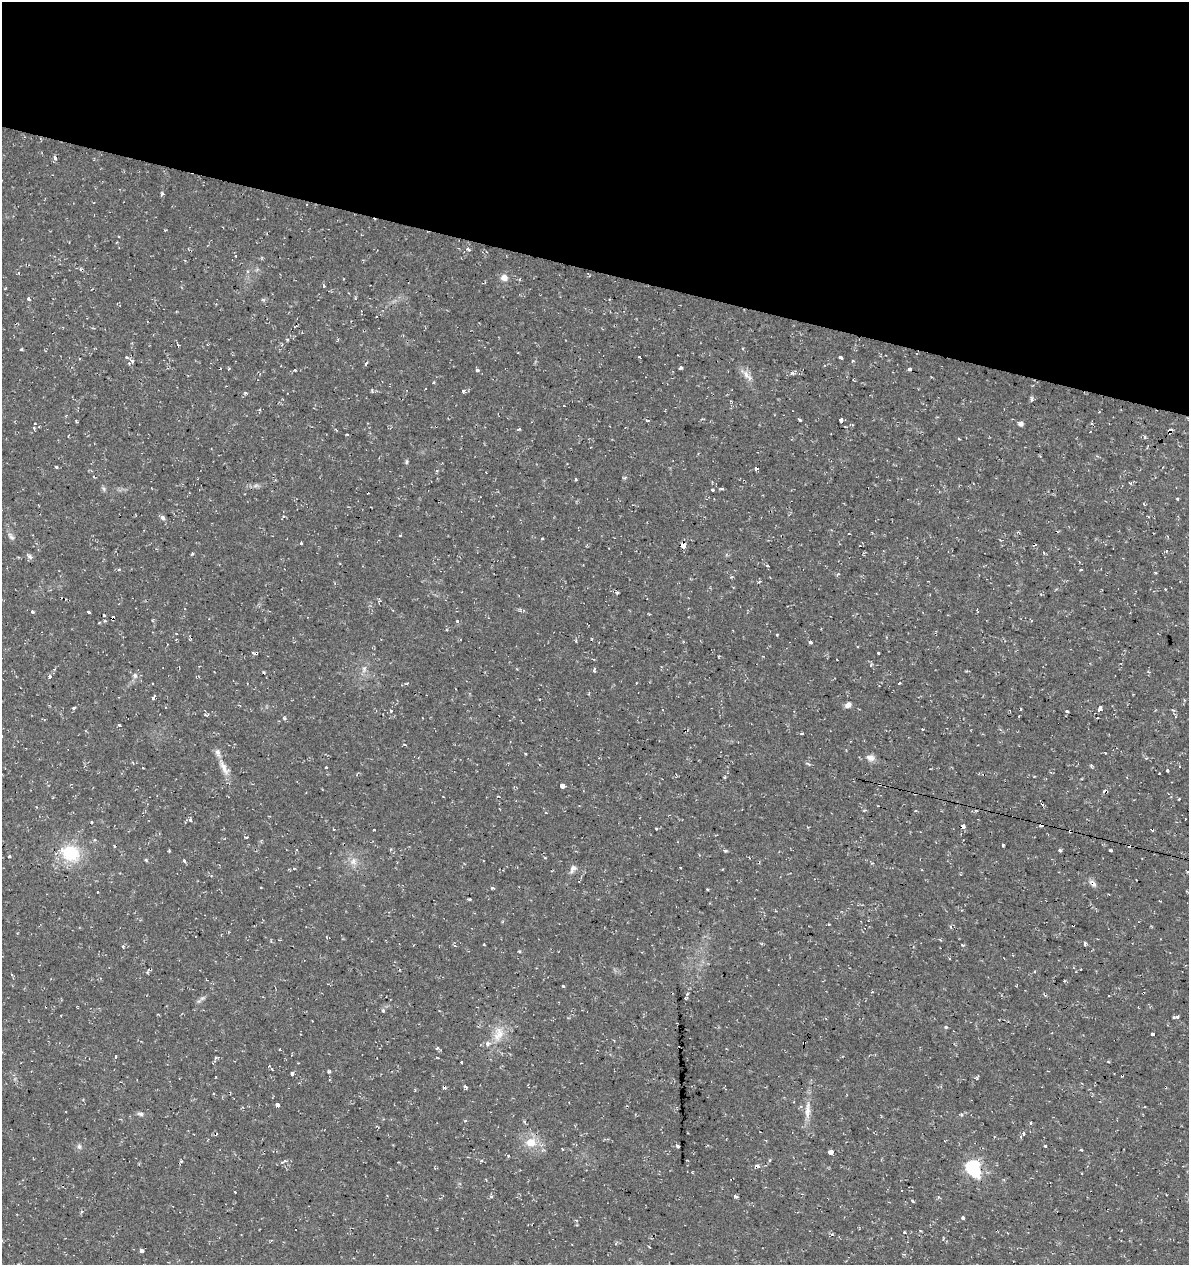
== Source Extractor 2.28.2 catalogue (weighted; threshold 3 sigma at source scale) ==
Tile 2 of 4 x 4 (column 2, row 1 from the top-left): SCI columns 1468-2654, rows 3790-5052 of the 5249 x 5063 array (HDU 1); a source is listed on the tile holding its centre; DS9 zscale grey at full resolution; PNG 1191 x 1267 px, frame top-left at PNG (2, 2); no overlay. Shown black and unused: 21% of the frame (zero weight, under 2 of 3 exposures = <1% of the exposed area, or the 3 px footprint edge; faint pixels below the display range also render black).
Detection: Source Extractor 2.28.2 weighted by HDU 2 'WHT'; one run over the whole footprint, this tile lists its part. Background 0.0333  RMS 0.0042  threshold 0.0187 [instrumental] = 3 sigma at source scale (4.5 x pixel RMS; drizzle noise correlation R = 1.50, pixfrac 1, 0.0396/0.0396 arcsec/px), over >= 5 px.
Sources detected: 218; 1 inside a brighter object's white glare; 31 cosmic-ray / hot-pixel residue — not listed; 3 inside a brighter listed object's ellipse — not listed separately; the other 183 listed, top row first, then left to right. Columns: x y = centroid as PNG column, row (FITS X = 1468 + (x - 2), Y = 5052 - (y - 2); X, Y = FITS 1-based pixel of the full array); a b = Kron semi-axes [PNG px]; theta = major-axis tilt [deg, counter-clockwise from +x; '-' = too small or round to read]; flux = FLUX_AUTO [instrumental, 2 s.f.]
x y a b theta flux
55 158 4 3 - 1.9
162 194 5 4 - 0.67
468 249 8 5 -39 1
504 278 7 6 - 3
520 279 5 3 - 0.33
323 286 5 3 - 0.47
28 299 3 3 - 1.3
263 300 6 4 -1 0.6
287 339 4 3 - 0.52
127 357 5 4 - 0.66
639 357 3 3 - 0.84
841 358 4 3 - 4.7
132 361 6 5 - 1
853 361 3 3 - 1.2
366 363 6 3 62 0.62
681 368 4 3 - 1.5
477 370 4 3 - 1.7
746 374 15 7 -58 3
931 377 2 2 - 0.28
463 391 5 4 - 0.9
245 393 5 3 - 0.63
563 406 3 3 - 1
648 420 5 3 - 0.44
800 420 3 3 - 0.53
841 420 4 3 - 3.2
76 421 4 3 - 0.45
1020 424 6 5 - 1.4
34 428 5 3 - 0.43
519 429 5 4 - 0.48
1170 430 4 3 - 11
347 435 3 2 - 0.43
959 439 3 3 - 0.99
406 462 6 4 84 0.6
57 467 3 3 - 1.4
756 468 4 3 - 2.7
437 471 4 3 - 0.4
94 477 4 2 - 0.38
255 486 9 4 19 1.1
721 489 6 3 -1 0.6
712 490 3 3 - 1.4
1177 498 3 3 - 0.79
1144 504 4 2 - 0.39
284 516 5 3 - 0.46
1148 516 4 2 - 0.33
162 518 7 5 -46 1.2
849 534 3 2 - 0.22
400 535 4 2 - 0.32
11 536 12 5 -49 1.4
542 539 3 3 - 1.3
301 543 3 3 - 1.4
683 545 6 5 - 4.2
192 554 4 3 - 0.45
29 556 9 6 -39 1.2
768 566 3 2 - 1
1081 570 4 2 - 0.38
1155 572 3 3 - 0.66
838 574 5 3 - 0.44
617 592 5 4 - 0.57
32 612 3 3 - 5.2
89 612 4 3 - 1.7
104 616 3 3 - 1.6
113 618 5 3 - 3.3
105 621 4 4 - 0.61
457 621 3 3 - 0.81
777 635 3 2 - 0.45
811 642 4 3 - 2.5
256 653 5 4 - 0.71
878 653 3 3 - 0.98
763 656 3 2 - 0.62
594 670 5 3 - 0.79
135 675 8 6 -87 1.3
50 676 4 4 - 1.5
899 683 3 3 - 0.43
153 684 2 2 - 0.45
153 698 4 3 - 2.7
1184 700 4 3 - 0.42
239 705 4 3 - 0.52
848 705 8 6 31 1.8
74 708 5 3 - 0.5
1099 709 4 3 - 9.4
391 710 3 3 - 1.2
1067 712 3 3 - 5.4
1019 716 3 2 - 0.27
284 718 5 3 - 0.54
422 718 3 2 - 0.3
119 725 4 3 - 0.38
922 729 3 3 - 0.41
802 734 4 3 - 0.52
1105 753 3 3 - 0.31
870 758 11 9 -7 2.4
1146 758 4 3 - 0.41
808 764 9 3 -31 0.66
224 768 26 8 -61 4.6
327 768 3 3 - 1.4
1167 770 3 3 - 0.66
725 777 4 3 - 0.42
562 786 4 3 - 14
498 796 4 3 - 0.38
1042 803 5 3 - 1.4
865 810 5 3 - 0.39
915 811 3 2 - 0.55
190 819 4 3 - 1.7
1042 825 5 3 - 2.3
963 827 4 3 - 7.4
656 828 3 3 - 1.3
1152 829 4 3 - 2.9
374 830 3 3 - 0.83
245 837 4 2 - 0.81
1003 845 3 3 - 1.1
169 850 3 2 - 0.5
296 850 4 3 - 0.43
1060 850 3 3 - 1.5
1110 850 4 3 - 0.6
725 851 5 4 - 0.52
70 853 18 15 -21 21
10 856 5 3 - 0.49
146 860 5 4 - 0.47
184 861 4 3 - 1.1
353 861 11 10 - 3
680 867 3 2 - 0.59
294 868 4 3 - 0.53
573 869 11 7 61 1.8
1188 872 4 3 - 0.45
1093 884 11 7 -55 1.7
261 887 3 3 - 0.69
493 888 4 3 - 0.73
97 892 3 3 - 0.82
470 899 4 3 - 0.46
1073 925 3 2 - 1.7
951 927 5 4 - 0.68
940 939 3 3 - 0.45
484 944 3 3 - 0.69
1085 944 6 2 68 0.7
962 945 3 3 - 1.2
123 947 5 3 - 0.44
519 951 5 3 - 0.38
1035 972 3 3 - 1.2
1017 985 3 2 - 0.38
563 986 3 3 - 0.81
202 998 9 4 22 0.97
686 998 5 4 - 0.5
1177 1017 5 5 - 1.2
946 1027 5 4 - 0.52
498 1034 23 13 78 7.6
1153 1034 3 3 - 4.3
804 1043 3 2 - 0.77
437 1048 3 3 - 0.83
280 1049 3 2 - 0.35
115 1056 4 3 - 3.3
461 1062 3 3 - 1.3
328 1072 5 4 - 0.67
292 1073 3 3 - 3.7
977 1078 6 4 72 0.5
465 1087 4 3 - 1.3
277 1105 4 3 - 5.4
808 1110 29 7 84 4.7
141 1114 9 5 -9 1.1
961 1114 4 4 - 0.63
465 1121 4 3 - 0.37
1031 1123 3 3 - 2.4
1024 1133 3 3 - 1.7
531 1142 14 11 2 6.7
79 1146 8 5 -75 1
678 1146 4 3 - 1.2
1045 1146 3 3 - 2
562 1149 3 2 - 0.42
1081 1149 3 2 - 0.6
830 1152 4 4 - 3.5
181 1161 5 4 - 0.57
285 1161 5 4 - 0.78
757 1166 4 3 - 2
972 1167 6 6 - 69
902 1191 3 2 - 0.59
235 1192 3 3 - 0.49
735 1196 4 3 - 2.2
491 1197 3 3 - 1.7
938 1197 5 3 - 0.47
963 1217 4 3 - 1.9
576 1220 5 3 - 0.4
904 1232 4 2 - 0.38
1007 1233 3 2 - 0.29
832 1234 5 4 - 0.71
141 1251 4 3 - 3.5
Overlapping masked pixels (flux is a lower limit): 13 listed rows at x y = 1170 430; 756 468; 683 545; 113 618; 256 653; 1042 803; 1042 825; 963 827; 1152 829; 1093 884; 1073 925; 804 1043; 757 1166
Isophote crosses this tile's border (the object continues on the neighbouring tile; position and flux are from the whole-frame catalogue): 1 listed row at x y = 1188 872
Unlisted compact peaks at least as high as the median listed source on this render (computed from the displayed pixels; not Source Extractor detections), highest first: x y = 792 373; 383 1011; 576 479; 263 672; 295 370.